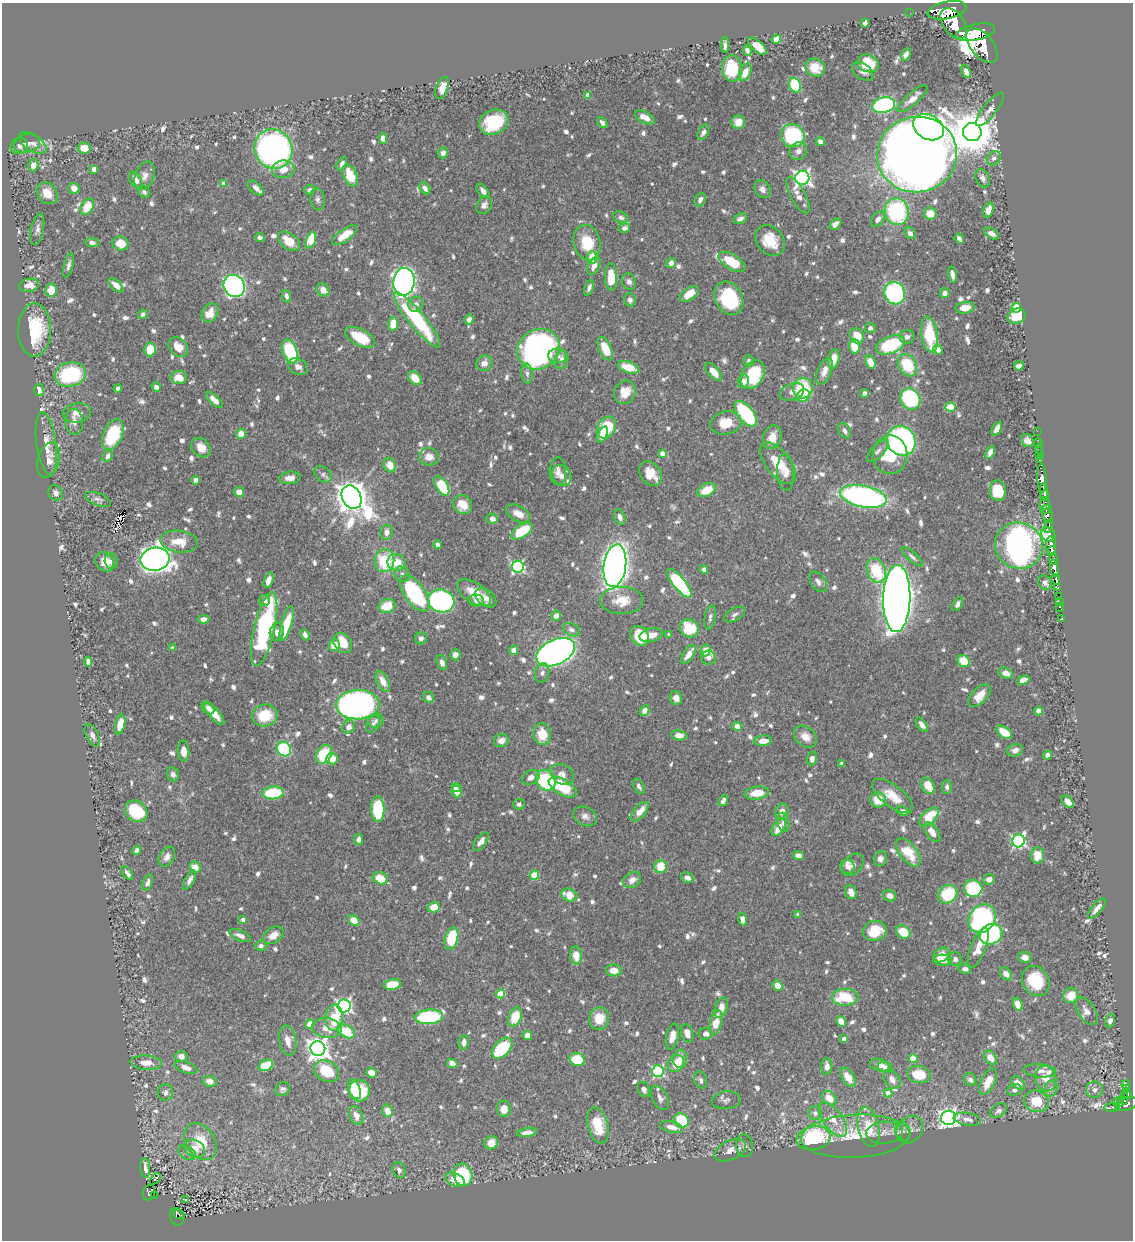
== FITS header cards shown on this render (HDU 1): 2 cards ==
NAXIS1  =                 1131
NAXIS2  =                 1238

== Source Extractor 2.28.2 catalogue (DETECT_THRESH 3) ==
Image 1131 x 1238 px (HDU 1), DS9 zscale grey, 1 PNG px = 1 image px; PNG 1135 x 1242 px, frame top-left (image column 1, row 1238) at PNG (2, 3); each listed source drawn as its Kron ellipse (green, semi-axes under 4 px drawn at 4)
Background 0.599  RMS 0.0091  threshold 0.0273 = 3 sigma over >= 5 px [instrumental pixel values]
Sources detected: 939; of the 939, the 500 brightest by FLUX_AUTO listed and drawn (439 fainter detections omitted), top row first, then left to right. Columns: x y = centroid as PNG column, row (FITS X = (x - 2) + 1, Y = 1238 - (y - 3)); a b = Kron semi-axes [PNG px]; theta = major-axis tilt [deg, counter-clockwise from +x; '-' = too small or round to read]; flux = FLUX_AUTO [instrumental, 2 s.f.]
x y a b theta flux
947 10 19 8 11 3200
910 13 2 2 - 4.5
865 23 4 4 - 3.6
953 23 17 10 -55 3300
975 32 20 8 12 2900
776 39 5 4 - 8.3
725 45 8 3 -89 2.1
982 45 20 11 -52 3400
757 46 11 5 -41 10
747 51 5 4 - 3.1
906 54 6 4 65 3.5
868 63 11 8 -21 20
732 68 13 10 -88 29
815 68 10 9 - 10
863 71 12 7 -37 2.8
745 72 9 5 67 7.4
966 72 6 4 -65 3.4
795 85 8 5 -63 36
442 88 11 6 70 7.5
588 95 4 4 - 7.2
913 99 19 6 41 6.3
884 105 11 7 11 89
990 109 20 6 51 3.8
645 117 10 5 -27 6.9
494 122 15 12 24 38
738 122 7 6 - 5.8
602 123 6 4 -50 2.7
928 127 16 12 -30 200
703 132 8 5 62 2.6
972 132 9 9 - 2600
793 136 12 11 - 54
383 138 5 4 - 3.5
820 141 4 4 - 3
27 143 13 9 15 3.7
33 143 15 8 -33 4.4
19 146 9 8 - 2.2
84 148 6 5 - 8
273 149 20 18 -62 230
798 151 9 8 - 3.1
443 153 5 5 - 3.3
917 155 40 37 12 1400
994 158 8 6 51 2.6
342 163 7 4 63 2.4
33 165 6 5 - 5.7
94 169 4 4 - 5.9
283 169 11 8 7 8.2
145 176 15 9 70 4.9
350 176 12 6 -67 18
802 178 7 7 - 220
983 178 9 6 -62 2.8
136 180 9 5 -63 6.5
224 184 4 4 - 6.2
74 188 5 5 - 5
256 188 9 5 -42 3.1
425 188 6 5 - 2.7
762 189 9 7 -57 3.4
310 190 5 5 - 2.5
483 191 8 5 -52 3.8
144 192 6 5 - 2.2
47 193 11 9 -52 9.7
798 195 20 7 -61 5.4
317 199 11 7 -85 2.5
700 200 7 5 65 2.6
484 205 9 7 59 2.8
87 207 9 6 58 14
988 210 8 5 71 5.4
897 211 13 12 - 72
930 214 6 6 - 8.4
621 217 8 5 -22 2.4
740 219 7 5 24 2.8
878 219 9 5 51 3.5
835 224 7 4 42 3.2
624 228 6 4 18 2.6
37 229 16 6 79 3.3
910 233 6 5 - 2.4
992 233 8 5 -30 3.2
345 235 14 6 36 13
260 238 5 4 - 2.3
959 238 5 4 - 2.9
311 240 9 4 70 22
770 240 16 13 -47 15
289 241 12 7 -37 12
92 243 7 4 -8 2.5
120 243 8 7 - 12
587 243 18 13 -76 20
592 257 6 5 - 12
732 262 15 7 -32 19
671 263 5 4 - 4.1
69 265 12 4 76 2.8
594 266 10 5 66 4.5
952 275 8 4 -77 2.7
611 277 13 6 -89 16
404 282 14 10 82 420
629 282 8 7 - 2.5
29 285 10 6 11 6.7
116 285 9 5 -44 5.6
234 286 11 10 - 260
589 288 8 4 70 2.4
51 290 7 5 80 12
323 290 7 6 - 5
895 293 11 10 - 110
945 293 5 4 - 3.1
689 294 11 6 34 11
286 296 6 4 -76 2.6
729 298 17 13 -59 48
630 300 7 5 -73 2.2
416 304 8 7 - 3.7
965 308 9 5 8 5.8
1016 308 5 4 - 34
210 313 10 7 60 10
143 314 5 4 - 2.2
1016 316 9 7 23 15
417 320 35 8 -51 63
469 320 5 4 - 3.3
393 324 7 5 82 11
870 328 5 5 - 2.2
34 330 26 16 90 41
929 334 18 8 -82 31
857 336 8 6 -61 12
360 337 16 8 -26 20
907 337 7 7 - 2.3
891 345 15 8 22 49
854 346 7 5 -88 14
178 347 11 8 -47 8.5
150 349 7 5 85 13
539 349 22 19 33 260
605 349 12 6 -66 15
938 350 5 4 - 5.9
290 351 12 7 -69 38
558 356 9 7 -5 3.5
834 359 10 5 78 8.5
562 360 9 6 77 2.9
749 361 6 5 - 2.4
870 362 7 5 -69 9.8
484 363 8 7 - 4.8
907 365 12 9 -59 25
1019 366 5 4 - 4.2
298 367 10 7 -29 3.5
628 367 11 5 -19 15
824 371 14 7 68 6
714 372 11 5 -51 7.7
70 374 16 12 13 57
527 374 10 5 -85 2.4
753 375 15 10 59 40
179 378 8 6 -1 8.8
415 378 8 5 -48 9.3
743 381 7 5 73 4
156 387 5 4 - 2.5
803 388 10 10 - 41
118 389 4 4 - 2.3
39 390 6 5 - 4.8
625 392 12 10 61 11
792 392 13 8 22 4.1
864 394 4 4 - 3.6
803 396 7 6 - 16
910 399 11 9 -54 69
214 400 10 4 -44 5.5
951 407 5 4 - 17
77 413 14 9 8 6.4
746 414 15 7 -51 57
74 422 13 9 -89 4.2
726 423 16 11 10 14
606 427 12 9 58 32
997 428 8 4 61 4.8
845 431 8 5 -60 2.6
1037 431 2 2 - 5.9
113 434 16 9 66 35
241 434 5 4 - 8.6
602 435 9 4 70 5.7
772 437 12 9 72 7.9
901 441 15 14 - 190
1027 441 7 6 - 3.8
1038 443 4 3 - 6
46 444 31 9 -82 11
201 448 11 8 -48 7.3
1039 449 5 2 - 9.3
878 451 14 6 46 2.6
990 452 7 4 63 4.6
662 454 4 4 - 6.8
890 455 19 17 90 24
1040 455 3 2 - 9.2
108 456 6 5 - 2.8
429 457 10 8 -4 6.3
48 460 18 10 75 7.6
1039 460 3 2 - 15
778 463 24 12 -53 16
390 465 7 6 - 8
558 471 14 8 -89 5.3
786 472 18 8 -87 7.6
323 474 10 7 -42 2.3
651 474 13 10 -53 12
562 476 11 9 -55 4.2
290 478 11 6 5 4.6
1042 478 14 5 -86 1100
195 480 4 4 - 6.2
442 486 10 5 -59 41
707 490 10 6 26 13
998 491 10 8 -85 20
1044 491 8 4 -87 590
239 492 5 5 - 4.7
56 493 8 7 - 2.9
863 496 24 10 -11 180
1044 496 5 3 - 260
351 497 12 9 -63 1500
98 499 14 6 -21 2.4
1045 504 5 5 - 130
463 505 10 9 - 10
1046 509 6 3 8 110
518 514 13 7 -28 7
1047 516 7 5 -76 320
620 517 8 5 -71 3.2
492 519 6 5 - 4.1
1048 526 7 4 77 320
522 531 12 6 34 27
386 532 7 6 - 4.3
1048 535 7 6 - 670
179 542 19 11 -6 13
438 545 4 4 - 2.7
1051 545 9 5 -88 1500
1019 546 24 23 - 680
1052 551 5 3 - 570
912 557 13 4 -42 2.2
155 559 14 11 11 770
1054 559 5 3 - 240
111 561 8 6 -87 2.7
385 561 11 10 - 33
104 562 10 8 -55 8.4
396 562 9 8 - 11
615 566 21 11 82 680
518 567 6 6 - 96
1054 568 9 4 -78 750
704 570 4 4 - 2.2
876 571 13 9 -70 34
402 574 8 7 - 2.4
1056 579 5 3 - 160
268 580 8 4 71 4.1
818 582 11 7 -53 3.1
679 583 17 6 -51 63
1045 583 8 6 -50 2.4
1058 588 4 3 - 76
474 593 19 10 -33 14
415 594 21 10 -54 61
1059 597 3 3 - 24
486 598 12 8 -39 6.1
897 598 33 13 89 1400
264 600 5 5 - 2.9
622 600 21 13 1 13
441 601 13 11 -18 140
476 601 8 6 -16 3.6
1060 602 3 2 - 4.5
958 604 7 4 66 2.3
387 606 8 7 - 15
1060 607 4 3 - 13
734 614 11 6 30 2.4
556 616 5 5 - 3.4
710 617 12 5 81 2.3
204 619 6 4 8 3.6
1062 619 3 3 - 8.6
287 623 18 5 74 21
689 628 10 8 -36 36
264 629 38 10 77 100
571 630 9 6 -27 2.4
277 632 9 7 81 4.7
305 635 6 4 -64 2.4
651 635 11 6 13 7.1
669 635 4 4 - 3
640 636 10 8 -54 27
421 638 6 5 - 2.2
343 643 11 8 -53 18
334 645 6 5 - 10
173 648 4 4 - 3
514 650 5 4 - 5.9
705 650 6 5 - 8.6
556 652 20 12 25 420
689 654 10 5 55 6.7
455 655 5 5 - 3.3
708 658 7 7 - 2.9
964 661 6 5 - 15
88 662 5 4 - 2.4
442 663 7 5 -72 2.9
542 673 10 7 76 2.6
1006 673 7 5 -25 4.9
1023 680 6 4 23 5
383 681 11 6 -63 6.7
979 696 14 7 47 11
428 697 6 5 - 2.8
676 698 7 6 - 4.1
358 705 22 14 3 290
208 708 7 5 -44 3.2
644 711 6 4 60 4.8
1039 711 4 4 - 7.8
214 714 14 5 -47 8.8
265 715 13 11 13 21
376 721 8 7 - 2.1
120 724 10 5 76 11
373 724 9 6 61 2.2
922 725 8 4 -54 3.4
737 726 5 4 - 6.4
349 727 7 6 - 3.6
1004 732 9 5 -35 12
542 734 11 9 -82 13
92 735 12 6 -62 2.8
679 735 7 5 -9 6.3
805 737 13 9 -40 6.9
501 740 7 6 - 4
763 741 9 5 3 5.1
284 749 7 7 - 65
1015 750 8 6 17 3.1
183 751 10 6 -85 4.9
324 754 10 7 62 29
1047 755 4 4 - 2.2
812 758 7 5 76 3.1
332 759 6 5 - 9.2
841 764 4 3 - 2.8
173 774 7 6 - 2.1
562 774 12 9 -32 4.7
531 777 9 7 26 3.7
546 780 11 9 -48 59
639 786 8 5 -60 2.1
928 786 9 6 -58 12
456 787 4 4 - 6.5
563 787 15 7 -31 28
947 787 7 5 89 2.2
457 791 6 5 - 7.4
273 793 10 6 4 33
757 793 12 6 8 13
892 796 24 10 -37 13
723 800 6 4 55 2.3
878 800 8 7 - 13
1068 802 7 4 -46 5.6
519 804 6 5 - 2.2
378 809 13 6 -88 46
136 811 12 10 -40 32
782 811 8 6 61 4.3
903 811 6 4 -26 2.3
640 812 12 6 49 7.8
585 816 12 9 -28 3.7
929 817 12 6 44 21
783 822 9 6 -78 2.8
779 827 9 6 58 9.4
932 832 11 6 -56 6.3
359 839 5 4 - 2.5
1018 841 6 6 - 120
481 842 11 5 52 4.2
137 851 4 4 - 4.7
908 852 16 8 -51 18
1037 855 8 6 85 11
798 856 5 4 - 4.3
167 857 11 7 58 3.6
880 859 7 6 - 3.2
853 865 13 9 45 3.5
660 866 6 6 - 14
195 867 6 5 - 6.1
847 867 7 7 - 2.3
127 873 8 4 -52 2.3
535 875 4 4 - 23
380 878 8 6 -22 13
687 878 7 5 -24 3
989 879 5 5 - 4.5
190 880 10 4 62 2.5
632 880 9 7 35 4.5
148 882 8 4 69 2.2
973 888 9 8 - 48
851 892 7 5 -66 4.5
948 894 10 8 37 32
569 895 8 6 -25 11
890 896 7 6 - 3.7
434 907 6 5 - 8.2
1097 908 12 5 50 4.6
798 915 4 4 - 2.3
743 919 6 4 -77 4.9
982 919 15 12 54 170
243 920 4 4 - 2.7
354 920 6 4 -37 8.9
875 931 12 10 14 20
903 932 8 6 -39 19
991 934 12 10 25 78
273 935 11 7 33 6.7
240 936 11 5 -22 3.8
451 939 11 6 74 32
261 946 5 5 - 2.2
978 948 21 7 68 9.4
576 955 9 6 -86 8.4
941 955 9 6 33 10
1025 957 7 5 -8 4.1
955 959 6 6 - 2.3
943 960 9 5 -3 4.7
965 969 6 5 - 2.5
614 971 8 6 -3 7.5
1006 974 7 5 -51 4.9
1036 981 16 13 -60 26
392 984 8 5 11 17
777 986 5 4 - 7.4
501 994 4 4 - 23
1071 996 7 7 - 11
845 997 13 8 1 28
1018 1004 7 4 -66 7.8
344 1006 6 6 - 170
721 1008 10 6 72 6.2
1086 1011 15 8 -56 4.3
429 1017 14 7 4 62
515 1017 10 6 70 18
334 1018 13 8 87 19
599 1019 11 10 - 12
841 1021 5 4 - 8.6
1110 1021 7 4 66 2.5
716 1023 13 6 77 11
310 1024 5 4 - 11
327 1028 15 10 -6 9.1
346 1031 9 6 -29 23
687 1033 9 6 -77 6.7
705 1034 7 6 - 3.8
527 1036 5 4 - 5.2
672 1036 13 6 78 6.4
844 1039 4 4 - 3
288 1040 15 8 -79 5.8
464 1042 7 5 81 3.6
318 1048 7 7 - 490
502 1048 12 7 46 42
181 1056 6 5 - 3.9
990 1058 8 5 -51 6.8
577 1059 8 6 -20 23
680 1059 9 7 87 7.8
913 1059 4 4 - 21
146 1063 16 7 -4 7.6
452 1063 5 4 - 4.8
676 1064 9 7 50 11
266 1065 7 5 26 24
879 1065 10 6 -16 4.8
827 1066 8 5 88 4.2
186 1067 12 5 -19 3.8
885 1067 8 5 -16 3.3
326 1071 13 10 -31 22
658 1071 6 5 - 87
1040 1071 16 6 -5 4
371 1073 5 5 - 6.6
919 1074 12 8 -11 18
848 1077 11 6 -56 10
1046 1079 13 10 -75 7.4
701 1080 9 6 -70 2.3
892 1080 10 7 -56 4.6
970 1080 6 6 - 3.1
210 1081 7 5 -13 5.1
988 1081 14 7 65 11
1018 1083 8 5 -42 6.5
1126 1085 4 3 - 38
1127 1088 4 3 - 83
282 1089 7 6 - 2.1
354 1089 10 5 -68 13
644 1089 8 6 -64 2.5
1051 1089 8 6 74 2.3
1014 1090 7 6 - 2.5
1094 1090 8 8 - 3
359 1091 11 10 - 27
165 1092 8 7 - 2.6
888 1093 4 4 - 7.5
1127 1093 4 3 - 91
1124 1096 3 3 - 25
660 1098 13 7 -63 3.5
829 1098 8 6 -44 9.8
726 1100 14 9 6 3.1
1123 1100 4 3 - 110
1036 1101 12 10 -18 16
1118 1102 5 5 - 140
1126 1104 12 6 16 370
1112 1107 8 4 7 42
504 1109 8 6 -88 6.6
387 1111 6 5 - 7.8
998 1111 9 6 32 3
815 1113 7 6 - 2.5
356 1115 10 6 -66 4.8
948 1118 7 7 - 250
833 1119 20 9 -54 9.6
967 1119 14 6 -9 3.9
682 1120 7 7 - 35
598 1125 18 10 -76 20
672 1127 11 5 -13 6.3
869 1127 20 10 -77 16
910 1130 15 12 48 5.7
903 1131 10 7 -64 2.7
527 1132 10 4 10 4.5
884 1133 18 11 5 6.9
855 1136 54 21 3 35
814 1138 17 12 11 62
200 1142 20 14 -56 18
491 1143 7 6 - 5.5
744 1146 11 8 -82 2.8
195 1149 11 8 -29 7.5
730 1150 17 9 25 6.5
187 1153 9 6 -34 2.3
145 1168 9 5 -87 4
399 1170 8 6 -69 2.5
463 1175 11 9 -72 43
155 1179 6 3 47 2.8
455 1180 10 6 -23 8.2
149 1193 8 6 76 89
154 1195 3 2 - 4.4
185 1200 3 3 - 4
179 1215 5 3 - 34
177 1217 9 6 -74 57
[439 fainter detections neither listed nor drawn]